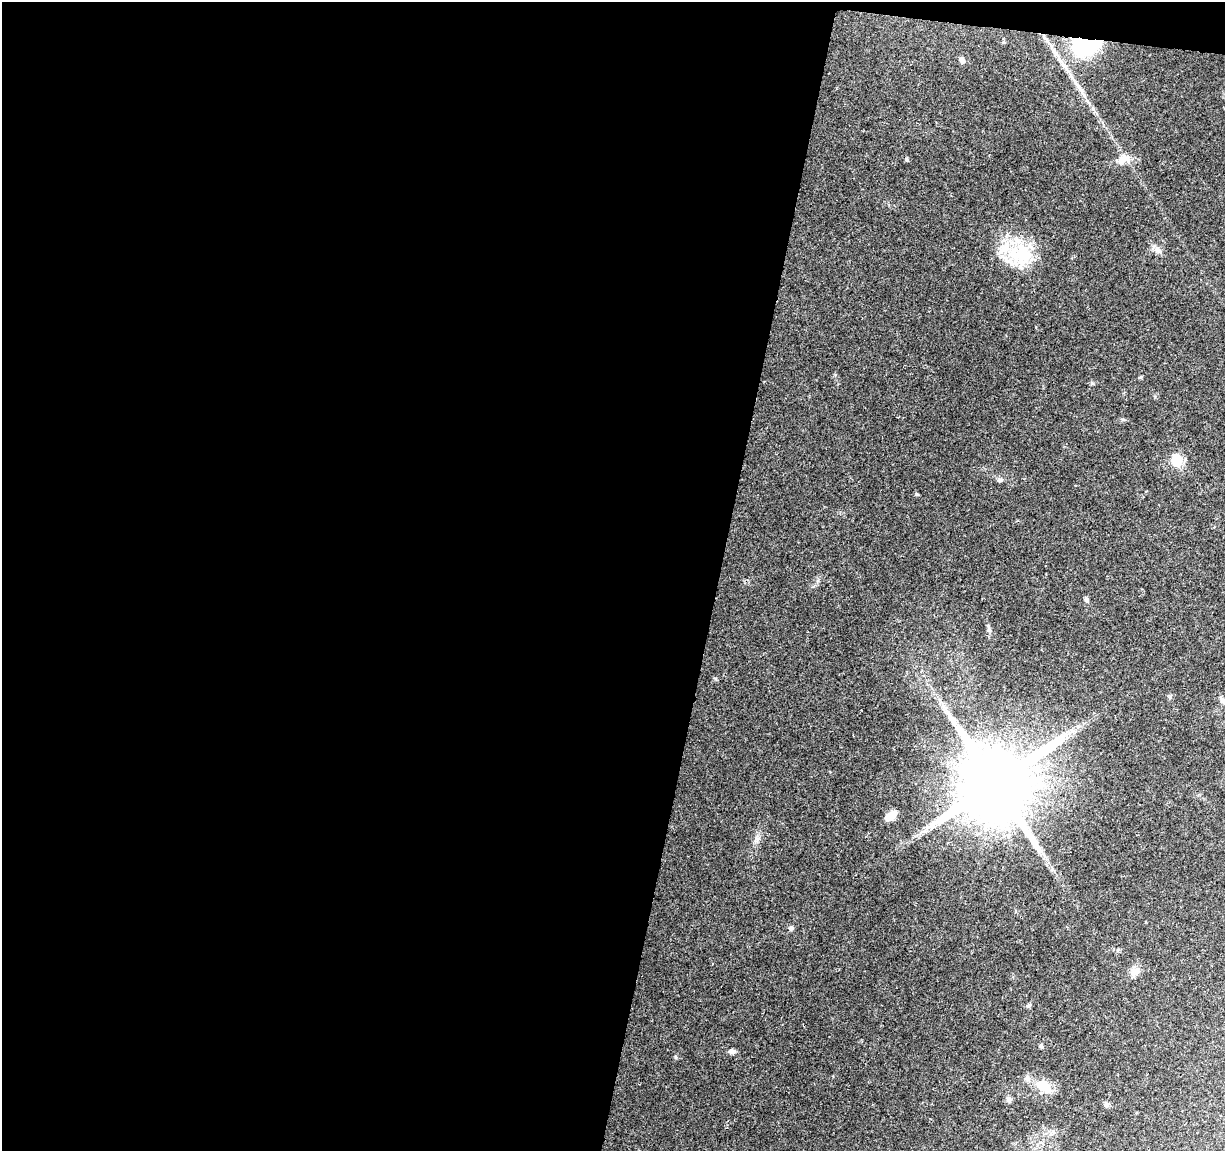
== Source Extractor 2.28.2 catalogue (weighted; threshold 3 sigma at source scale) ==
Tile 1 of 4 x 4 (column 1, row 1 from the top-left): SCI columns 1-1223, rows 3676-4824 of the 4899 x 5108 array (HDU 1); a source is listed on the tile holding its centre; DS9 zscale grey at full resolution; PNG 1227 x 1153 px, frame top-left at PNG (2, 2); no overlay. Shown black and unused: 60% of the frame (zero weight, under 2 of 3 exposures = <1% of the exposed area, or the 3 px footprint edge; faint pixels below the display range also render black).
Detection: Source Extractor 2.28.2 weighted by HDU 2 'WHT'; one run over the whole footprint, this tile lists its part. Background 0.0968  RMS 0.0061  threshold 0.0276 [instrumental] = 3 sigma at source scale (4.5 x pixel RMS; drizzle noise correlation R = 1.50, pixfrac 1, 0.0396/0.0396 arcsec/px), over >= 5 px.
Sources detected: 28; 1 inside a brighter object's white glare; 1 cosmic-ray / hot-pixel residue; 1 long thin detection or spike segment (spike, bleed or trail) — not listed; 1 inside a brighter listed object's ellipse — not listed separately; the other 24 listed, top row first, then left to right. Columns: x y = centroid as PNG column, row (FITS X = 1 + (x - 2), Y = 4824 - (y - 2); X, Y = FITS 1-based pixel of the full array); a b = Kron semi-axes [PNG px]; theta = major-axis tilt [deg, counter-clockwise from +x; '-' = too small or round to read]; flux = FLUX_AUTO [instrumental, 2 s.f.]
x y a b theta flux
1086 43 35 25 18 67
962 60 10 6 -57 1.9
1123 159 17 10 29 6.3
1157 250 13 8 -40 3.4
1019 255 44 25 -47 34
1092 383 5 5 - 0.85
1176 460 16 12 -90 11
1000 480 8 5 -9 1.4
917 494 5 4 - 0.68
1086 600 6 5 - 1.2
989 628 10 5 -73 1.6
1223 701 9 6 -63 1.9
1071 732 17 4 41 3.9
995 783 21 19 81 7800
890 816 12 6 39 8.4
757 839 10 6 77 2.4
791 928 6 6 - 1.3
1134 971 12 9 12 4
1029 1005 7 4 44 0.98
1041 1046 6 5 - 0.97
731 1051 9 7 -3 1.8
1043 1086 24 14 -34 12
1009 1100 7 7 - 1.7
1106 1105 7 6 - 1.7
Overlapping masked pixels (flux is a lower limit): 2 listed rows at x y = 1086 43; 995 783
Unlisted compact peaks at least as high as the median listed source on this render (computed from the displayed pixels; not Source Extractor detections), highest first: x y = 1093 109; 1123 419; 1170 697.